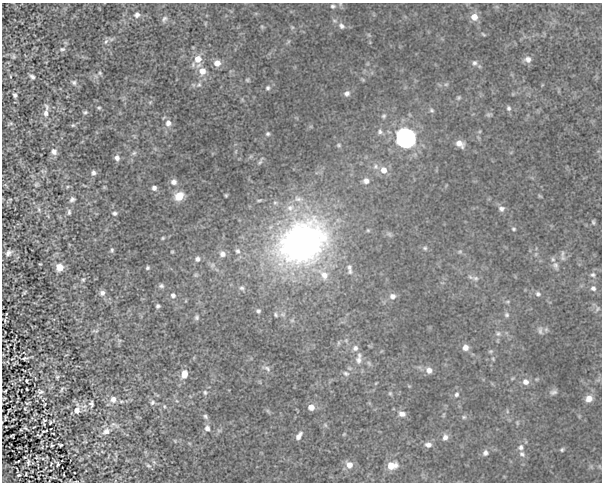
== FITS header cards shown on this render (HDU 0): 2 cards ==
NAXIS1  =                  600 /Length of data axis 1
NAXIS2  =                  480 /Length of data axis 2

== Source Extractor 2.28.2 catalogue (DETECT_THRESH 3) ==
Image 600 x 480 px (HDU 0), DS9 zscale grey, 1 PNG px = 1 image px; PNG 604 x 484 px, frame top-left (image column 1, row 480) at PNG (2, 3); no overlay
Background 0.00598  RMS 0.038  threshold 0.113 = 3 sigma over >= 5 px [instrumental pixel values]
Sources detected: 218; all 218 listed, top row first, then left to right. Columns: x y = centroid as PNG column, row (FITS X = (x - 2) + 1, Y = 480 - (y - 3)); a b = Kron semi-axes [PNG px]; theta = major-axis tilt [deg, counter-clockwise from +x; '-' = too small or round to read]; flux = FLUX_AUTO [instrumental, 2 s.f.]
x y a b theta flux
333 6 6 6 - 5.5
137 15 9 8 - 12
474 17 9 9 - 25
164 19 10 7 43 8.7
205 23 6 4 88 2.4
341 26 10 7 -48 12
262 27 5 4 - 3.2
292 27 6 4 -44 3.9
483 34 7 3 -36 3.1
369 35 6 4 -45 3.4
106 42 9 6 51 8.2
62 49 9 6 15 7.3
14 56 7 5 -89 4.4
198 59 12 11 - 32
528 59 10 8 -10 14
217 63 8 8 - 21
474 63 8 8 - 9.6
202 71 10 10 - 28
100 73 7 6 - 5.3
10 76 4 3 - 2.1
32 77 7 4 -38 7.1
247 80 7 5 31 4
363 80 6 4 -45 2.9
74 82 10 7 -27 8.8
446 84 7 5 41 4.8
199 85 9 7 44 9.7
268 88 7 6 - 6.6
347 93 8 7 - 10
15 95 6 5 - 5.9
458 98 7 6 - 4.5
150 102 7 4 45 4.2
47 107 11 6 -66 8.2
99 108 5 4 - 3.9
509 108 7 6 - 6.5
431 110 7 6 - 5.8
85 112 6 5 - 4.8
46 113 9 6 87 12
489 115 8 5 0 5.1
384 116 7 6 - 5.4
10 123 5 3 - 3.5
168 123 10 8 -82 16
73 125 6 5 - 4
380 132 8 8 - 9.2
268 134 5 5 - 4.7
406 138 11 11 - 830
460 144 11 8 -32 19
339 145 6 5 - 3.7
236 151 6 4 71 3.2
54 152 8 8 - 13
134 153 8 5 17 5.8
117 158 7 6 - 11
260 161 12 3 58 5
376 167 8 7 - 12
383 170 10 9 - 23
43 171 7 4 0 4
93 173 8 7 - 8.3
366 181 9 8 - 14
174 182 9 8 - 12
37 184 7 6 - 4.9
67 187 6 4 32 3.2
154 188 7 7 - 8.5
226 195 3 3 - 3.2
179 196 11 9 28 39
540 196 6 3 -36 2.8
10 199 5 3 - 2.2
72 199 8 7 - 7.6
298 199 12 7 -12 13
290 208 11 9 31 20
501 209 9 7 -2 10
39 210 8 6 -75 6.3
69 212 9 5 90 6.5
114 213 7 6 - 6.5
593 222 7 5 -80 4.4
514 229 6 4 -31 3.7
389 234 9 5 -49 6
163 238 6 4 27 3.1
302 242 60 45 33 1000
425 248 6 6 - 5.1
112 250 7 5 81 4.7
237 251 9 7 -54 11
172 252 4 3 - 2.8
460 252 6 5 - 4.5
8 253 7 5 43 9.6
562 253 10 6 -89 7.9
222 254 9 9 - 17
536 254 6 4 71 3.8
563 258 8 7 - 7.9
197 259 9 8 - 11
40 264 3 2 - 2.1
212 265 8 7 - 9.3
555 266 14 8 -69 16
59 267 9 8 - 21
349 267 8 7 - 8.1
147 268 5 5 - 4.3
350 271 9 7 75 7.8
196 275 7 5 0 4.8
324 275 18 11 -47 38
593 275 8 7 - 8.6
475 278 10 8 -16 11
83 280 6 6 - 4.9
161 286 7 6 - 6.4
242 288 9 7 -23 9.2
593 288 8 7 - 9.5
24 292 4 2 - 3.2
102 293 8 7 - 10
538 294 8 7 - 7.6
173 295 8 7 - 8.7
392 296 9 8 - 13
508 302 8 4 1 4.2
158 306 5 5 - 5.1
597 309 8 5 53 5.4
258 311 6 6 - 5.4
276 315 6 5 - 4.5
507 315 7 7 - 6.6
197 317 8 6 89 6.4
5 320 7 3 77 4.1
95 331 9 4 -4 3.9
540 331 11 6 -80 8.3
498 333 9 8 - 9.7
119 340 6 4 -18 3.6
346 340 6 5 - 5.3
338 343 8 4 82 4.7
7 346 4 2 - 1.9
465 347 8 8 - 16
355 348 9 8 - 13
490 351 7 5 19 4.1
25 358 7 3 13 4.6
12 359 6 2 19 2
493 359 6 3 -46 2.7
359 360 13 10 81 22
8 362 3 2 - 1.5
369 363 8 6 -68 5.8
14 364 5 3 - 2.6
267 368 13 6 -24 9.6
429 370 9 8 - 15
346 373 9 7 -17 9.6
184 374 10 7 71 23
57 377 6 5 - 4.3
35 378 4 2 - 1.8
27 381 4 3 - 2.5
525 382 9 8 - 16
376 383 5 3 - 2.1
27 389 3 2 - 2.4
62 389 12 6 48 6.9
5 391 4 3 - 2.7
40 392 10 8 -8 11
205 392 7 6 - 6
553 392 10 7 15 8.7
390 393 6 5 - 3.7
456 394 8 6 60 7.3
4 398 4 2 - 2.7
113 399 10 9 - 18
589 399 9 8 - 20
121 401 8 4 0 5
177 401 6 3 -18 3
152 402 8 7 - 7.6
27 403 5 3 - 3.4
45 404 4 2 - 2.4
91 404 10 7 -87 7.5
84 406 12 5 7 9.7
164 406 6 4 -83 3.1
311 407 8 7 - 18
25 408 5 4 - 3
9 410 4 2 - 2.4
77 410 12 9 78 17
268 411 7 4 -71 3.4
507 411 6 3 -73 3.2
35 414 4 2 - 1.7
402 414 10 7 -12 13
205 416 7 5 -37 5.9
464 417 7 5 1 5.1
5 418 5 3 - 2.7
32 418 5 5 - 3.1
13 419 4 2 - 2.1
44 420 5 3 - 5
50 422 4 3 - 3
517 423 7 4 -71 3.7
114 425 18 8 -17 15
325 425 7 4 -46 4
6 426 2 2 - 1.7
34 427 3 2 - 1.7
26 428 5 3 - 4
207 428 8 8 - 12
21 430 3 2 - 2.3
219 430 6 4 0 4.3
44 431 6 2 19 3
106 431 14 9 27 17
53 433 3 2 - 1.6
344 434 5 4 - 2.4
39 435 5 3 - 3
12 436 4 3 - 1.9
299 436 10 5 56 12
445 437 9 7 69 13
175 441 5 3 - 2.4
85 442 6 3 8 2.6
52 445 4 4 - 3.1
60 445 5 3 - 3.3
428 445 10 7 -9 12
521 447 9 9 - 12
19 448 4 2 - 1.7
562 450 5 4 - 3.9
485 453 8 7 - 9.9
522 454 9 7 -40 9.5
116 455 9 2 -80 3.2
37 457 4 3 - 2.9
43 458 5 3 - 2.9
18 461 5 2 - 2.6
28 462 8 4 84 7
154 462 8 4 -45 5.4
57 463 7 3 -51 3.9
51 464 4 2 - 2.1
349 465 10 9 - 21
392 465 12 8 9 33
148 466 8 5 -38 6.1
26 474 3 2 - 2.3
19 475 4 2 - 3.5
64 475 3 2 - 1.7
76 481 3 2 - 1.9
At the frame edge (FLAGS 8, measured only in part): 2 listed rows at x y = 341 26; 76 481